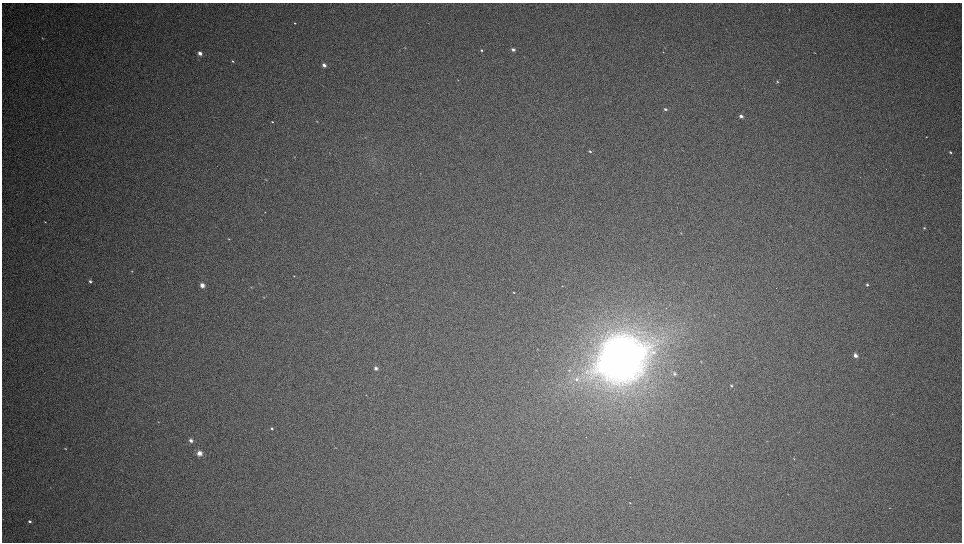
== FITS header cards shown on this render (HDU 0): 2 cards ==
NAXIS1  =                 1920
NAXIS2  =                 1080

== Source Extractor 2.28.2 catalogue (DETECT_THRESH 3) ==
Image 1920 x 1080 px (HDU 0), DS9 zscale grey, zoomed out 1/2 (1 PNG px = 2 x 2 image px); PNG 964 x 544 px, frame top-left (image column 1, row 1079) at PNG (2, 3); no overlay
Background 63.4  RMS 1.9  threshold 5.83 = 3 sigma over >= 5 px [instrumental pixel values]
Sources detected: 60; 1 cannot appear on this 1/2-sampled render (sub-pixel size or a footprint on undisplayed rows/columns) and is not listed; the other 59 listed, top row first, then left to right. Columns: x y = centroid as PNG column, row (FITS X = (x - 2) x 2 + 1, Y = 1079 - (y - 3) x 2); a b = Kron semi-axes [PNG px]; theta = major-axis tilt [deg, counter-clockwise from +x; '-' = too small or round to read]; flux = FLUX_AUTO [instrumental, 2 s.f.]
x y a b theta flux
789 9 3 2 - 220
295 23 3 2 - 300
42 38 4 2 - 270
405 48 4 3 - 360
481 50 3 3 - 600
513 50 4 3 - 1200
663 52 3 2 - 160
200 53 4 3 - 2700
814 53 3 1 - 150
232 61 4 3 - 540
324 65 4 3 - 1900
458 80 3 2 - 180
777 82 3 2 - 290
665 109 4 3 - 740
741 116 4 3 - 1500
317 121 3 2 - 240
272 122 3 2 - 300
926 137 3 3 - 260
590 151 4 3 - 610
950 152 5 3 - 910
329 153 3 2 - 150
923 175 3 2 - 150
266 180 3 2 - 170
265 212 2 2 - 140
45 222 3 2 - 230
924 228 4 3 - 470
681 233 3 2 - 170
228 239 3 2 - 250
132 271 4 2 - 320
294 276 2 2 - 200
90 281 3 3 - 770
202 285 4 4 - 2800
867 285 3 2 - 550
562 286 4 2 - 220
251 287 3 2 - 200
514 292 2 2 - 240
264 297 3 2 - 150
855 355 4 3 - 1900
621 358 37 32 32 410000
701 362 3 2 - 190
376 368 4 4 - 1200
674 374 4 3 - 570
576 379 6 5 - 1200
731 386 4 3 - 600
366 395 3 2 - 140
892 414 3 2 - 220
158 422 3 2 - 200
272 428 3 3 - 690
642 435 3 2 - 140
191 440 4 3 - 1500
335 448 3 2 - 150
65 449 4 2 - 340
199 453 5 4 - 2900
794 458 4 2 - 230
50 487 3 2 - 180
787 494 3 2 - 150
630 503 3 2 - 260
889 508 3 2 - 200
29 521 3 2 - 870
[1 sub-pixel or undisplayed-footprint detection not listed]